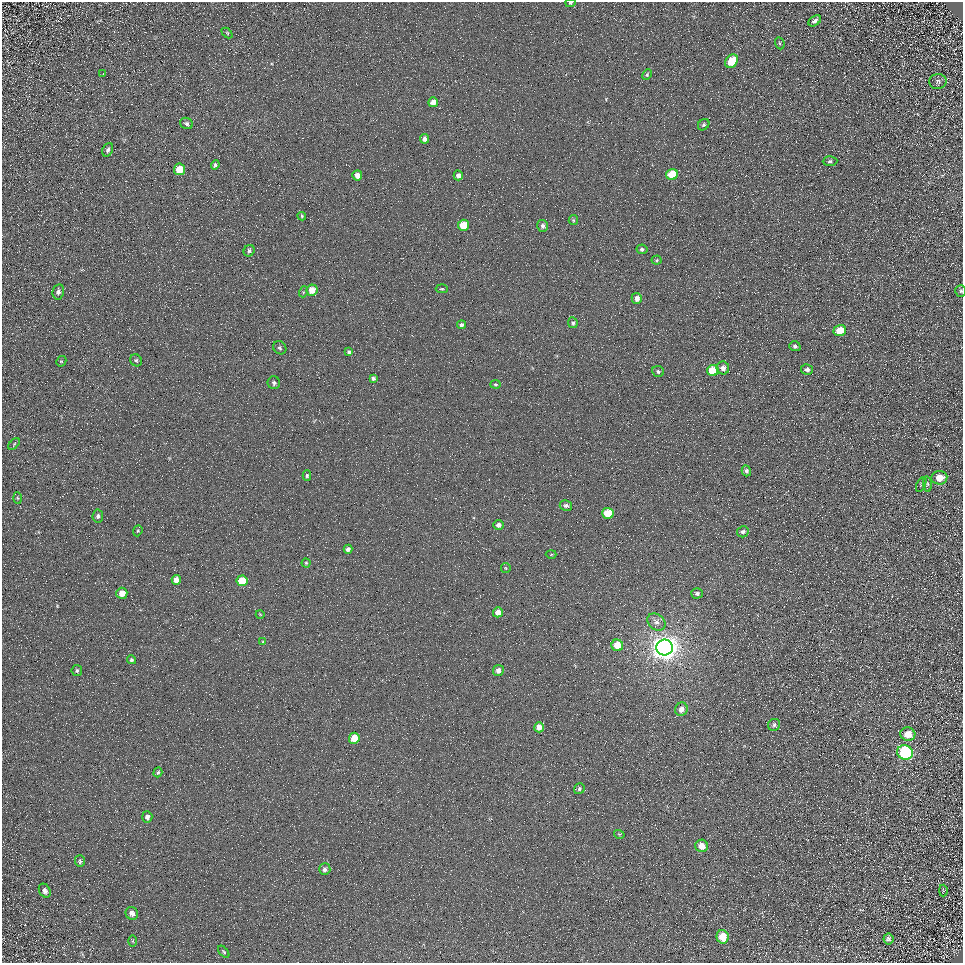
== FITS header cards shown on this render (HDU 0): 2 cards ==
NAXIS1  =                  961
NAXIS2  =                  961

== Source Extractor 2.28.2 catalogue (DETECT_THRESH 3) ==
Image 961 x 961 px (HDU 0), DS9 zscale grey, 1 PNG px = 1 image px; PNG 965 x 965 px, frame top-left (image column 1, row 961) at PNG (2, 2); each listed source drawn as its Kron ellipse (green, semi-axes under 4 px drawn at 4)
Background 5.25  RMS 8.7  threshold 26.1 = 3 sigma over >= 5 px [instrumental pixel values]
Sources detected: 97; all 97 listed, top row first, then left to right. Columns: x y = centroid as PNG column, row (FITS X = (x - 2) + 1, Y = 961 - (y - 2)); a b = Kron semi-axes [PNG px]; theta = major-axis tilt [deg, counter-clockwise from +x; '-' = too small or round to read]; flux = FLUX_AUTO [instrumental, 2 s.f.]
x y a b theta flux
570 3 5 4 - 990
815 21 7 4 36 1900
227 33 6 4 -44 720
780 43 6 4 -70 880
732 61 7 5 52 15000
103 74 2 2 - 390
647 75 6 4 64 890
938 81 9 7 10 1900
433 102 5 5 - 4500
187 123 6 5 - 1400
704 125 6 5 - 1100
425 139 5 4 - 2700
108 150 7 5 67 1300
830 161 7 5 3 1300
215 165 5 4 - 940
179 169 6 5 - 12000
672 174 6 5 - 16000
357 175 5 5 - 4000
458 175 5 4 - 2500
302 216 4 3 - 680
573 220 5 4 - 780
463 225 5 5 - 11000
543 226 6 5 - 1700
642 249 5 5 - 1300
249 251 6 5 - 1600
657 260 5 4 - 740
442 289 6 4 -4 710
312 290 6 5 - 7100
961 291 6 5 - 1000
58 292 8 5 77 2300
303 292 5 3 - 580
637 298 5 5 - 3300
573 323 5 5 - 1100
461 325 4 4 - 1500
840 330 6 5 - 12000
795 346 6 5 - 1300
280 348 7 6 - 1300
348 352 3 3 - 1300
136 360 6 5 - 1200
61 361 5 5 - 750
723 368 6 6 - 3400
807 369 6 5 - 2000
713 370 5 5 - 21000
658 371 6 5 - 1300
373 378 4 3 - 1200
274 383 6 6 - 1700
495 384 5 4 - 760
14 444 7 4 47 820
746 471 5 4 - 1600
307 476 5 4 - 890
939 478 8 6 5 7200
927 484 8 4 -82 920
921 485 8 4 63 830
17 498 6 4 -87 760
566 506 6 5 - 1900
608 513 5 5 - 17000
98 516 6 5 - 1700
499 525 5 4 - 2700
138 531 6 4 69 750
743 532 6 5 - 1700
348 549 4 4 - 2100
551 554 5 3 - 510
306 563 4 4 - 720
506 568 5 4 - 670
176 580 5 4 - 4700
242 581 5 5 - 13000
122 593 5 5 - 6500
697 593 6 5 - 1400
498 612 5 5 - 5100
260 614 4 3 - 450
656 622 10 7 -42 3000
263 642 4 4 - 560
617 645 6 5 - 11000
665 648 8 8 - 870000
131 660 4 4 - 1000
77 670 5 5 - 1200
498 671 6 5 - 3400
681 709 7 6 - 3900
774 725 6 5 - 1400
539 727 5 5 - 4100
908 734 7 6 - 8500
354 738 5 5 - 12000
905 752 8 7 - 71000
158 772 5 4 - 830
579 789 6 5 - 1200
147 817 5 5 - 1800
619 834 5 3 - 560
702 846 6 6 - 7200
80 861 6 5 - 1000
325 869 6 5 - 2200
45 891 7 5 -60 2600
943 891 6 3 89 520
132 913 6 6 - 2800
723 937 7 6 - 12000
888 939 5 5 - 1700
133 941 6 4 -90 750
224 952 7 4 -49 820
At the frame edge (FLAGS 8, measured only in part): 2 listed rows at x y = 570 3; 961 291